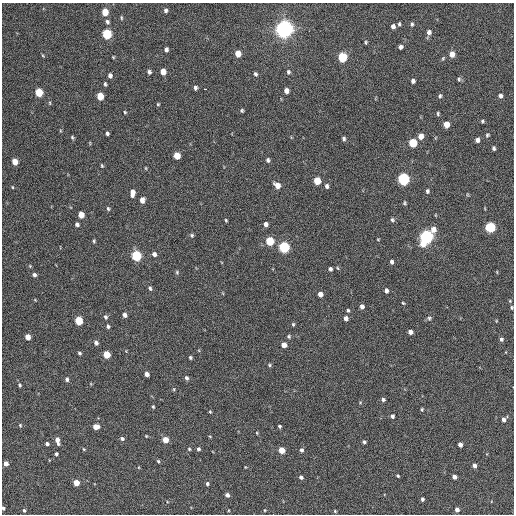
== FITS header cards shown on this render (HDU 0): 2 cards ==
NAXIS1  =                  512 / Axis length
NAXIS2  =                  512 / Axis length

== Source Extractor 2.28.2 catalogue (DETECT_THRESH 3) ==
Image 512 x 512 px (HDU 0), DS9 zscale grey, 1 PNG px = 1 image px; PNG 516 x 516 px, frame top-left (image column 1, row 512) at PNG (2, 3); no overlay
Background 286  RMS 16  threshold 49.2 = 3 sigma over >= 5 px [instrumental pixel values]
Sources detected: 151; all 151 listed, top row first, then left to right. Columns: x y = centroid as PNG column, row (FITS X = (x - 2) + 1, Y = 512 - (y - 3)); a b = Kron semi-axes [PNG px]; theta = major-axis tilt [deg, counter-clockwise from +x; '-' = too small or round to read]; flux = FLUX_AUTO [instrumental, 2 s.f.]
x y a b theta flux
166 10 6 5 - 2600
105 12 5 4 - 22000
121 18 6 3 -82 1200
107 22 6 5 - 2600
399 24 4 3 - 1500
412 24 5 4 - 1800
393 26 4 4 - 3900
284 29 6 6 - 870000
429 32 6 5 - 4100
107 34 6 5 - 77000
366 42 4 3 - 1300
400 47 4 4 - 3700
166 49 4 4 - 3400
238 54 5 5 - 13000
452 54 5 5 - 11000
43 55 5 3 - 1100
113 57 4 3 - 1000
342 57 6 5 - 73000
443 58 6 4 68 1300
149 72 5 4 - 2600
163 72 5 4 - 12000
288 72 6 5 - 2300
255 74 5 4 - 2200
110 75 5 4 - 3600
459 79 5 5 - 1800
413 81 4 4 - 3000
105 84 4 3 - 1800
195 88 5 4 - 2600
205 89 3 2 - 5600
286 91 5 4 - 6000
39 92 5 5 - 39000
100 96 5 4 - 24000
440 96 6 4 79 1900
500 96 5 4 - 3100
158 104 4 4 - 1100
242 110 4 3 - 1500
125 112 4 3 - 1200
438 114 5 4 - 1300
482 121 3 3 - 1400
446 125 5 4 - 14000
107 133 4 3 - 2200
487 135 5 4 - 1600
421 136 5 5 - 8700
72 137 5 4 - 1500
344 139 5 4 - 2200
477 140 4 4 - 4000
413 143 5 5 - 44000
494 148 4 3 - 2300
177 156 5 5 - 21000
268 160 5 4 - 2100
15 162 5 4 - 16000
102 166 5 4 - 1300
146 168 4 3 - 910
403 179 6 5 - 200000
317 181 5 5 - 25000
277 185 6 5 - 9300
327 186 5 4 - 2700
12 187 4 3 - 880
427 191 5 4 - 2300
132 193 7 4 83 7600
142 200 6 5 - 6300
404 203 5 4 - 1500
108 209 5 4 - 1700
81 215 5 4 - 14000
226 220 4 3 - 1100
392 220 5 5 - 2000
77 224 4 4 - 3000
266 224 5 4 - 4100
490 227 5 5 - 100000
433 229 6 6 - 8000
192 235 5 5 - 1800
426 237 7 6 - 330000
378 239 4 2 - 870
94 241 4 3 - 1500
270 241 5 5 - 43000
284 247 6 5 - 130000
154 254 5 5 - 3600
136 256 6 5 - 100000
391 262 4 4 - 2700
330 269 5 4 - 2100
177 272 6 4 -71 1600
34 275 5 5 - 2800
150 288 6 4 -62 2100
386 291 5 4 - 3000
320 294 5 4 - 6700
403 303 5 3 - 1100
362 306 5 4 - 3900
512 307 5 3 - 1300
348 310 5 4 - 1500
124 315 5 4 - 4200
106 317 6 5 - 2200
346 318 5 4 - 4000
429 318 6 5 - 2100
79 321 5 5 - 38000
496 321 4 2 - 740
293 324 5 4 - 1500
108 326 4 4 - 2100
410 332 4 4 - 4400
289 336 5 5 - 1800
28 337 5 4 - 11000
501 339 5 4 - 2300
96 343 5 4 - 3200
284 345 5 4 - 7200
79 353 4 3 - 1700
107 354 5 5 - 26000
190 357 4 3 - 1600
269 365 5 4 - 1500
146 374 4 4 - 5300
186 378 5 4 - 2500
67 379 5 4 - 2700
20 385 5 4 - 1600
174 389 5 3 - 1100
383 399 4 4 - 2400
360 403 5 3 - 980
153 407 4 3 - 1300
422 409 4 4 - 1300
210 412 4 3 - 1100
392 416 4 4 - 2500
504 419 7 5 43 4500
20 425 5 4 - 1300
279 426 3 3 - 1700
96 427 5 4 - 10000
257 433 5 3 - 910
146 436 4 3 - 860
122 438 5 4 - 2300
57 440 7 4 -78 6900
165 440 5 4 - 13000
364 442 4 3 - 2200
47 444 4 4 - 2800
460 445 4 4 - 5000
84 449 4 4 - 1000
189 449 4 3 - 1100
198 449 4 4 - 2100
282 450 5 4 - 19000
301 450 5 5 - 2500
56 454 4 3 - 2100
158 461 4 4 - 1400
6 463 4 4 - 7200
474 466 4 4 - 4100
398 476 3 3 - 1500
301 477 5 4 - 2700
454 477 4 4 - 4900
76 483 5 4 - 16000
207 484 4 4 - 2100
227 495 4 4 - 3400
422 499 4 3 - 2000
3 508 4 3 - 2100
24 510 4 4 - 1800
265 510 4 3 - 790
457 510 4 4 - 4200
335 511 4 3 - 1100
At the frame edge (FLAGS 8, measured only in part): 2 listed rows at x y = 512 307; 3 508